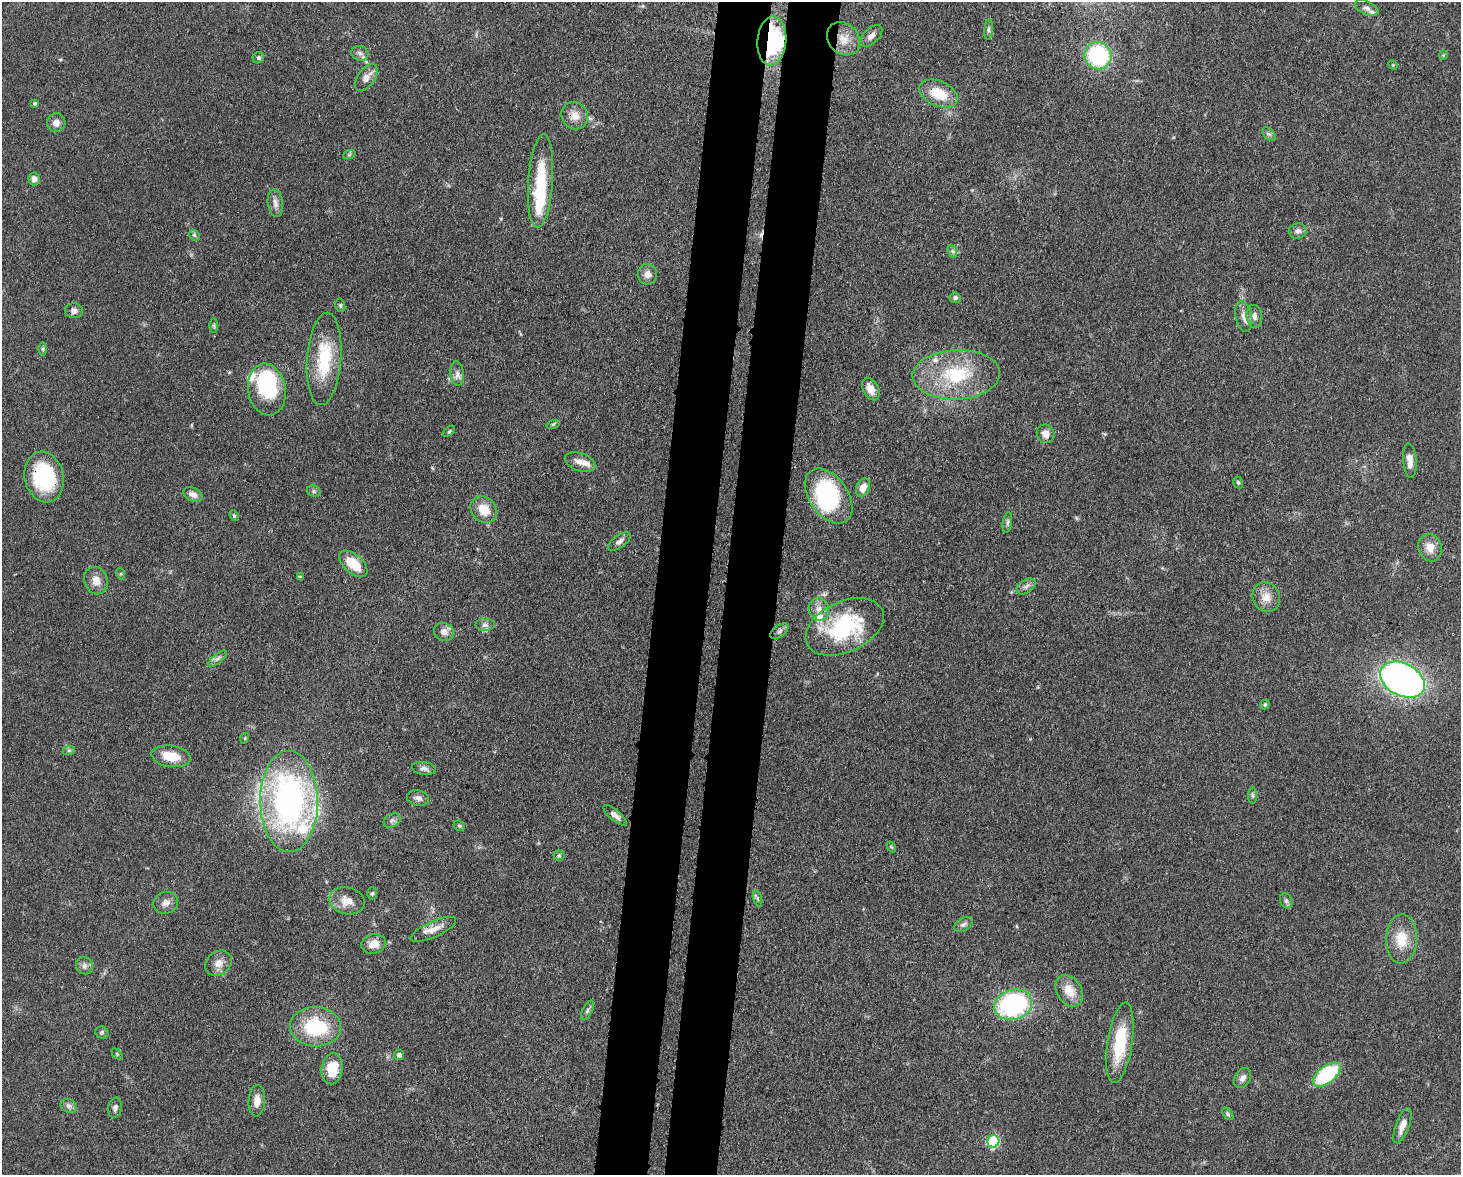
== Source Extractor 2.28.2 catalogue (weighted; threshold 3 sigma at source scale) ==
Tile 5 of 3 x 4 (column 2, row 2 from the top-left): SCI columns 1760-3218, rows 2422-3594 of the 4863 x 4839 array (HDU 1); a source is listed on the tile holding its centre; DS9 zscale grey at full resolution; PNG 1463 x 1177 px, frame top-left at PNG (2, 2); each listed source drawn as its Kron ellipse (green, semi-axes under 4 px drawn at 4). Shown black and unused: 7% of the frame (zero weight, under 3 of 4 exposures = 9% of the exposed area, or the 3 px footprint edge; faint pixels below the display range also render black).
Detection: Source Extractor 2.28.2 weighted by HDU 2 'WHT'; one run over the whole footprint, this tile lists its part. Background 0.0929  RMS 0.0046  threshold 0.0207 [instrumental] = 3 sigma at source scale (4.5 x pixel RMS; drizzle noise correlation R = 1.50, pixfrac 1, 0.05/0.05 arcsec/px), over >= 5 px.
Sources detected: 117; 3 inside a brighter object's white glare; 1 cosmic-ray / hot-pixel residue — neither listed nor drawn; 7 inside a brighter listed object's ellipse — not listed separately; the other 106 listed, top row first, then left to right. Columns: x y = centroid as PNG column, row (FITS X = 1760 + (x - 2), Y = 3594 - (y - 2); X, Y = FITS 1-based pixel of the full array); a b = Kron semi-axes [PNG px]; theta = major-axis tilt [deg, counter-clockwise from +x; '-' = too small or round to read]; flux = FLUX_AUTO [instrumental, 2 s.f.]
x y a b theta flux
1367 8 12 6 -24 1.8
989 29 10 4 85 1.1
871 36 13 7 45 2.6
843 39 18 15 -45 7.4
772 41 24 14 85 63
360 53 9 7 -24 1.8
1443 55 4 4 - 0.51
1098 56 14 13 - 50
258 58 6 5 - 0.93
1393 65 5 4 - 0.47
366 77 15 8 54 3.8
938 94 20 12 -24 13
35 103 3 3 - 0.72
574 116 14 13 - 5.1
56 123 9 9 - 2.9
1269 134 8 5 -44 1.1
349 155 6 4 19 0.7
34 179 6 5 - 2
540 181 47 12 86 24
275 203 14 7 -82 2.7
1298 231 9 7 2 2
194 235 6 4 -46 0.82
952 251 7 4 -71 0.92
648 274 10 9 - 3
955 298 6 5 - 1.3
340 305 7 5 -77 0.82
74 311 9 7 -5 2.3
1244 316 15 8 -78 3.2
1254 316 11 8 -84 2.3
214 325 7 4 -90 0.7
43 349 7 4 89 0.78
324 359 46 17 86 25
457 374 12 6 -85 2.3
956 375 44 24 3 33
871 389 12 7 -63 5
267 390 26 19 -80 35
553 424 6 4 18 0.7
449 431 7 3 37 0.62
1046 434 9 8 - 3.4
1410 461 17 6 -85 3.9
580 462 16 9 -19 4.2
44 477 25 19 -78 34
1238 482 6 4 -72 0.78
863 488 9 6 68 4.8
314 491 7 5 -23 0.95
193 495 10 6 -27 2.9
829 496 31 19 -55 54
484 510 14 12 -44 7.5
234 516 5 3 - 0.63
1007 523 10 4 80 1.1
619 542 13 6 35 2
1430 547 14 11 -71 5.3
353 564 17 9 -41 12
121 574 6 3 -72 0.56
300 577 4 4 - 0.79
96 581 14 11 -70 4.6
1026 586 11 6 31 1.8
1266 597 15 13 -65 5.6
819 609 11 10 - 4.1
485 625 10 6 0 1.9
845 627 41 25 25 45
779 631 10 5 37 1.5
444 632 10 8 -25 3.2
217 659 11 4 40 1.5
1402 680 24 16 -27 210
1265 704 5 4 - 0.84
245 738 5 3 - 0.45
69 750 6 4 18 0.82
171 756 20 10 -8 10
424 768 12 6 -8 1.8
1252 795 8 4 -89 0.92
418 798 11 7 -11 2
289 801 51 29 -90 150
615 815 14 5 -40 2.6
392 820 9 6 29 1.4
459 826 6 5 - 0.65
891 847 6 4 -58 0.54
559 855 5 5 - 0.7
372 894 6 5 - 0.73
757 898 8 3 -71 0.87
347 901 18 13 -13 5.9
1286 901 8 6 -70 1.1
166 903 12 11 - 3
963 924 10 6 31 1.6
433 929 24 8 24 4.8
1401 939 24 15 88 11
374 944 12 9 15 5
218 963 14 11 38 4.1
84 966 9 8 - 2
1069 991 17 12 -57 7.1
1013 1005 19 15 17 69
588 1010 10 5 63 1.2
315 1027 25 19 -3 29
102 1032 7 6 - 0.98
1120 1043 41 12 81 23
117 1054 6 4 -46 0.56
399 1055 5 5 - 1.6
332 1069 15 10 83 12
1327 1075 16 8 38 39
1243 1078 11 7 59 2.4
257 1101 15 8 86 4.1
69 1106 8 6 -25 1.6
115 1108 10 7 82 1.8
1228 1114 7 4 -51 0.83
1402 1126 18 7 70 4.1
993 1141 6 6 - 46
Overlapping masked pixels (flux is a lower limit): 2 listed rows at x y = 772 41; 44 477